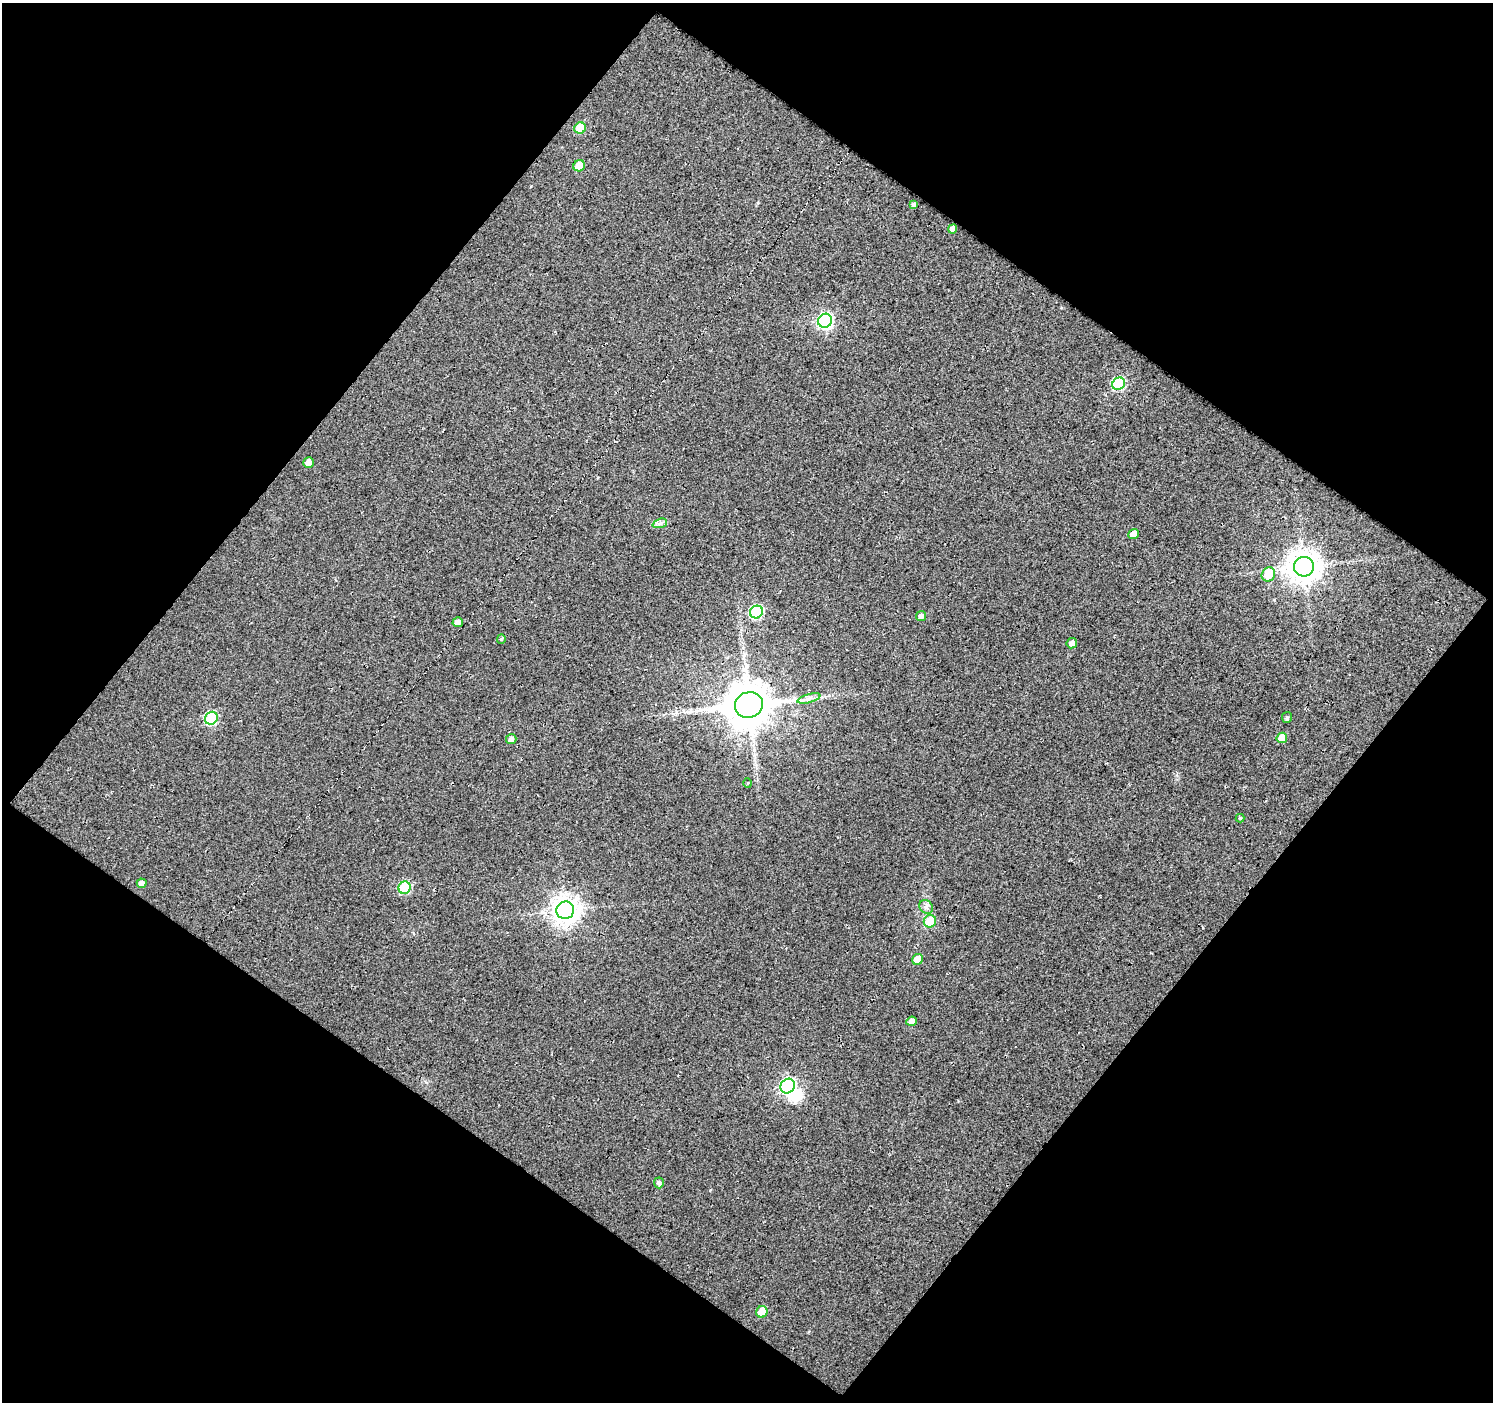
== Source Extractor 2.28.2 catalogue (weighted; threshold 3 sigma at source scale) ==
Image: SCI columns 1-1491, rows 49-1448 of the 1491 x 1500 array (HDU 1 of 3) = the unmasked area's bounding box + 8 px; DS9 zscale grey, full resolution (1 PNG px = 1 image px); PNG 1495 x 1404 px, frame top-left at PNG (2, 3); each listed source drawn as its Kron ellipse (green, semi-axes under 4 px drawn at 4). Shown black and unused: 50% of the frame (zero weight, under 3 of 5 exposures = <1% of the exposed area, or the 3 px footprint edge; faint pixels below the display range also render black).
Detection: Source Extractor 2.28.2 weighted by HDU 2 'WHT'. Background 0.0116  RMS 0.015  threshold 0.0669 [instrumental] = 3 sigma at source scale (4.5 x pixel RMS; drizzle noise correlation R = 1.50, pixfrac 1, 0.0396/0.0396 arcsec/px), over >= 5 px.
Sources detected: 35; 1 inside a brighter object's white glare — neither listed nor drawn; the other 34 listed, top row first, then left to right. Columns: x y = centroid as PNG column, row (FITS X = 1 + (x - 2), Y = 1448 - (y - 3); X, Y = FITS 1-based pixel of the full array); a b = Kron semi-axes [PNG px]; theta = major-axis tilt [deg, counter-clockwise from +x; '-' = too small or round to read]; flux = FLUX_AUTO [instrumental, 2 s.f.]
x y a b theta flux
580 128 6 5 - 39
579 166 6 5 - 32
914 205 4 4 - 4.5
953 229 5 4 - 8.4
825 321 7 6 - 310
1119 384 6 6 - 140
308 462 5 5 - 11
660 523 7 4 19 4.1
1134 534 5 4 - 16
1304 567 10 9 - 2600
1268 574 7 6 - 32
756 612 6 6 - 160
921 616 5 5 - 5.9
458 622 5 5 - 7.5
501 639 4 4 - 1.8
1072 643 5 5 - 7.4
809 698 12 3 15 5.7
749 705 14 13 - 5500
211 718 7 6 - 140
1287 718 5 5 - 2.7
1282 738 5 5 - 27
511 739 5 5 - 5.6
748 783 5 3 - 1.5
1240 818 4 4 - 2.3
142 883 5 4 - 6.7
405 888 6 6 - 110
926 907 7 6 - 5.1
565 910 9 8 - 1700
930 921 6 6 - 48
917 959 6 5 - 19
911 1021 5 4 - 7.8
788 1086 8 7 - 350
659 1183 5 5 - 4.3
762 1312 6 5 - 38